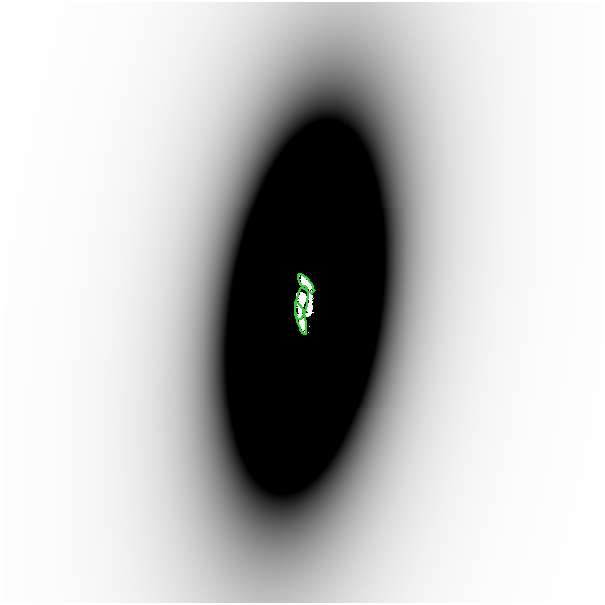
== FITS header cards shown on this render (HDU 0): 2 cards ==
NAXIS1  =                  601
NAXIS2  =                  601

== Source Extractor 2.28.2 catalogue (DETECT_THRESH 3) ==
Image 601 x 601 px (HDU 0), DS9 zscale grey, 1 PNG px = 1 image px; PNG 605 x 605 px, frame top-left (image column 1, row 601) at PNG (2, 2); each listed source drawn as its Kron ellipse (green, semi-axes under 4 px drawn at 4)
Background -8.70e-06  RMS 3.6e-06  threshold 1.08e-05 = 3 sigma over >= 5 px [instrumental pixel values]
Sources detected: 5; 2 with non-positive FLUX_AUTO (blend fragments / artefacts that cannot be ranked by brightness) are neither listed nor drawn; the other 3 listed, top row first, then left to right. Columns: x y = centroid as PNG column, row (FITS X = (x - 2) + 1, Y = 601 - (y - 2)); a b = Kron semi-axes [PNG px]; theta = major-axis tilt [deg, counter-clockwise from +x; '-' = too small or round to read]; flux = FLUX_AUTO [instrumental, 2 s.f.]
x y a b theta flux
306 284 11 5 -51 0.82
302 303 17 6 79 1.4
301 319 16 4 -76 1.4
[2 non-positive-flux detections neither listed nor drawn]